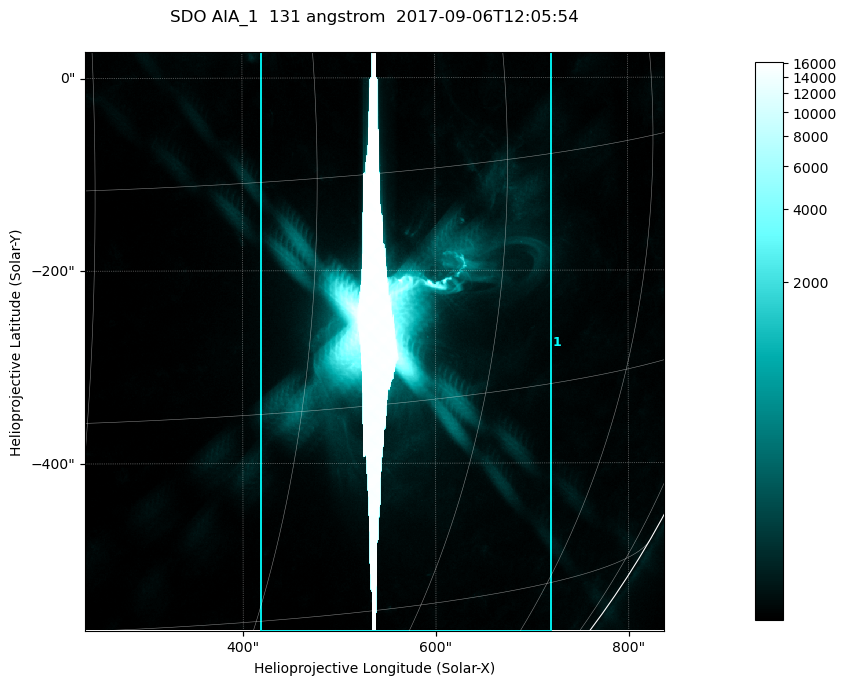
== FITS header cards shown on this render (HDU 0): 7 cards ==
TELESCOP= 'SDO     '           /
INSTRUME= 'AIA_1   '           /
WAVELNTH=                  131 /
WAVEUNIT= 'angstrom'           /
DATE-OBS= '2017-09-06T12:05:54.62' /
CTYPE1  = 'HPLN-TAN'           /
CTYPE2  = 'HPLT-TAN'           /

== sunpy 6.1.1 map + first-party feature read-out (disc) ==
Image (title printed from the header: SDO AIA_1  131 angstrom  2017-09-06T12:05:54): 1000 x 1000 px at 0.601 arcsec/px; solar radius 952 arcsec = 1585 px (partial field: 13% of the solar disc is inside the frame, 99% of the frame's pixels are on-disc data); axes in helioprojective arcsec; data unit not stated in the header (colour bar unlabelled)
Orientation: roll -0.139 deg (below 1 deg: not rotated)
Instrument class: DISC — disc imager (sunpy class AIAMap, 131 A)
Bright regions (active regions / flare kernels): reference = the on-disc median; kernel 9 px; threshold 5 sigma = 74.5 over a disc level ~23.9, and >= 1.15x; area >= 1000 px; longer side >= 12 px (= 7.2 arcsec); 1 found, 1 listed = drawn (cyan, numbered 1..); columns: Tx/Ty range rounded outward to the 2 arcsec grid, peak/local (2 s.f.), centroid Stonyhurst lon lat
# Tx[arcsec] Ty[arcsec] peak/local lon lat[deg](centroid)
1 418..722 -574..28 686 +36 -10
Off-limb structures (1.02-1.3 R_sun): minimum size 400 px: none found